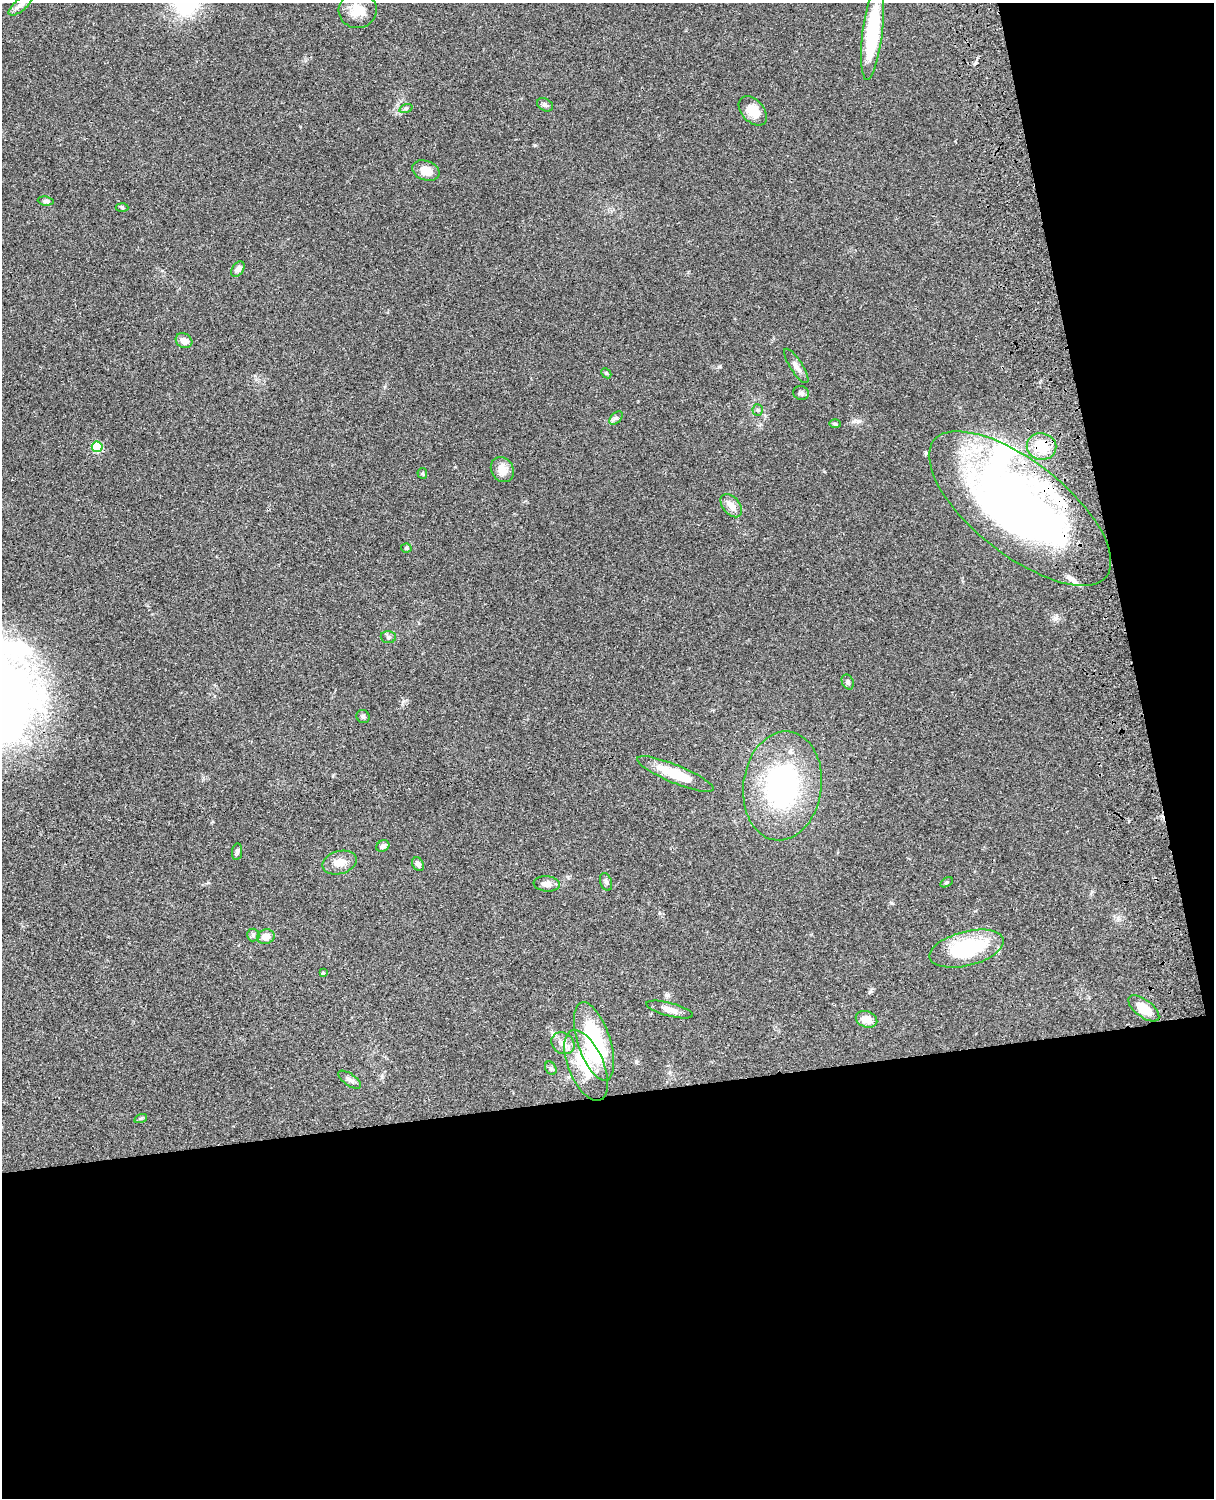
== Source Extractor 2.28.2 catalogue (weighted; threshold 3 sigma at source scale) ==
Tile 12 of 4 x 3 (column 4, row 3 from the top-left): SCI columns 3758-4969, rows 277-1772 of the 5088 x 4927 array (HDU 1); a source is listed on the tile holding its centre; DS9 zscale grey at full resolution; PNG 1216 x 1500 px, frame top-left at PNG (2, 3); each listed source drawn as its Kron ellipse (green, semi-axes under 4 px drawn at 4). Shown black and unused: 33% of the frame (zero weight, under 3 of 4 exposures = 6% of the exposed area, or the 3 px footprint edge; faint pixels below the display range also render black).
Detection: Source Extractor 2.28.2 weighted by HDU 2 'WHT'; one run over the whole footprint, this tile lists its part. Background 0.0752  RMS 0.0059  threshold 0.0265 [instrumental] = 3 sigma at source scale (4.5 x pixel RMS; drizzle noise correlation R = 1.50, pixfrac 1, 0.05/0.05 arcsec/px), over >= 5 px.
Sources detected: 52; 1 inside a brighter object's white glare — neither listed nor drawn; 2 inside a brighter listed object's ellipse — not listed separately; the other 49 listed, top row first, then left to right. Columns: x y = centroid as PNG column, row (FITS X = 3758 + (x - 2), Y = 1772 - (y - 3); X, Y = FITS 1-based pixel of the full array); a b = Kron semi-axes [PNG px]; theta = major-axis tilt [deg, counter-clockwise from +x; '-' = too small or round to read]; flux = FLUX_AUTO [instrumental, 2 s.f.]
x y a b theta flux
21 5 15 6 40 2.8
358 10 19 17 3 10
873 32 48 10 83 46
545 105 8 6 -28 1.7
406 108 7 4 18 0.97
753 111 17 11 -47 8.7
426 170 14 9 -20 6.9
46 201 8 4 -6 1.3
122 208 6 4 -3 0.77
238 269 8 5 54 2.5
184 341 8 7 - 4.2
796 366 20 6 -57 3.2
606 373 6 4 -44 0.71
801 393 8 7 - 1.8
758 410 5 5 - 0.99
616 418 8 5 44 1.3
835 424 6 4 -2 0.69
1041 446 15 13 -10 18
97 447 5 5 - 30
502 470 13 11 -58 6.3
422 473 5 4 - 0.75
731 506 13 8 -51 4.8
1020 508 110 46 -38 380
406 548 5 4 - 0.88
388 637 7 6 - 1.4
848 682 8 5 -63 1.3
363 716 7 6 - 1.3
675 774 41 9 -22 20
782 786 55 39 82 100
383 846 7 5 34 2
237 852 8 5 82 1.3
340 862 17 11 15 6.1
418 864 7 5 -57 2.1
606 882 9 5 -70 1.4
947 882 7 4 31 0.79
547 884 13 7 -5 4.1
253 935 6 6 - 1.4
266 937 9 7 20 5.1
967 949 38 17 14 46
323 973 4 4 - 0.79
1144 1008 18 8 -37 11
670 1010 24 6 -15 4.8
866 1019 11 8 -18 7
594 1041 41 16 -72 54
563 1043 12 10 -36 4.3
586 1065 37 17 -67 26
551 1068 7 5 -60 1.1
350 1080 13 6 -35 2.4
141 1118 6 4 19 0.85
Overlapping masked pixels (flux is a lower limit): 2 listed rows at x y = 1041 446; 1020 508
Unlisted compact peaks at least as high as the median listed source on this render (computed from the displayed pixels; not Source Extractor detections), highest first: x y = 891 903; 719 367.